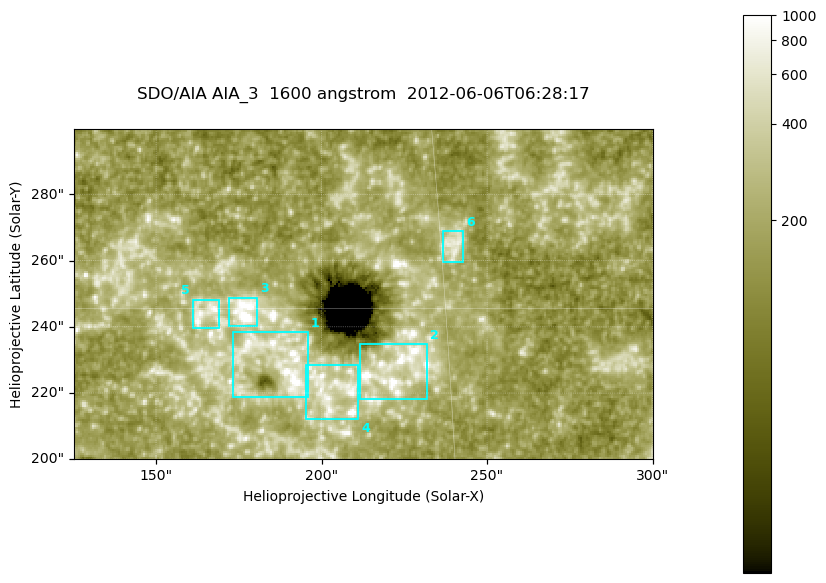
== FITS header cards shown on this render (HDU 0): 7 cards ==
TELESCOP= 'SDO/AIA '
INSTRUME= 'AIA_3   '
WAVELNTH=                 1600
WAVEUNIT= 'angstrom'
DATE-OBS= '2012-06-06T06:28:17.12'
CTYPE1  = 'HPLN-TAN'
CTYPE2  = 'HPLT-TAN'

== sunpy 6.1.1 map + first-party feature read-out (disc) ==
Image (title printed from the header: SDO/AIA AIA_3  1600 angstrom  2012-06-06T06:28:17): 287 x 164 px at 0.609 arcsec/px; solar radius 946 arcsec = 1552 px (partial field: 0.6% of the solar disc is inside the frame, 100% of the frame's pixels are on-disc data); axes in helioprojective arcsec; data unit not stated in the header (colour bar unlabelled)
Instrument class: DISC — disc imager (sunpy class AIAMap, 1600 A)
Bright regions (active regions / flare kernels): reference = the on-disc median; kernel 3 px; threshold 5 sigma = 323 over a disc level ~182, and >= 1.15x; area >= 47 px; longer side >= 3 px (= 1.8 arcsec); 6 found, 6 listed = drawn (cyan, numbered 1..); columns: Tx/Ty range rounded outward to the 2 arcsec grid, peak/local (2 s.f.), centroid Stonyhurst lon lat
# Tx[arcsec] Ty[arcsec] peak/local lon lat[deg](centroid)
1 172..196 218..240 7.6 +12 +14
2 210..232 218..236 7 +14 +14
3 172..182 240..250 18 +11 +15
4 194..212 212..230 4.7 +13 +13
5 160..170 238..248 4.9 +10 +15
6 236..244 258..270 3.6 +15 +16